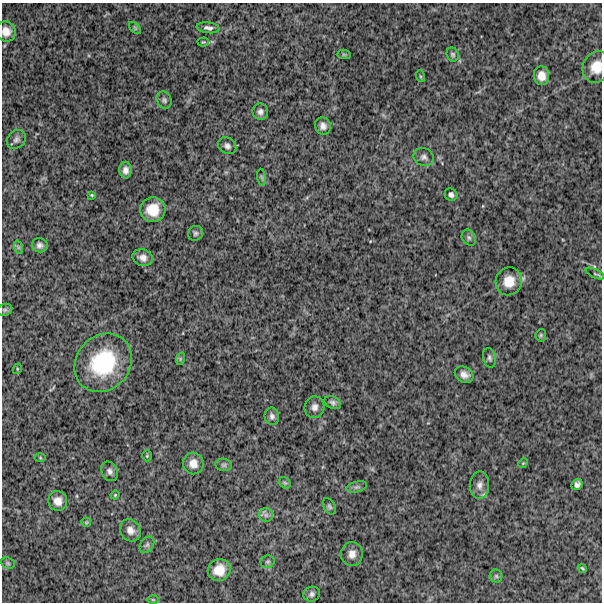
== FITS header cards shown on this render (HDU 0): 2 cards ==
NAXIS1  =                  600
NAXIS2  =                  600

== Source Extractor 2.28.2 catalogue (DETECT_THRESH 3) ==
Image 600 x 600 px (HDU 0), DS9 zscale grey, 1 PNG px = 1 image px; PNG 604 x 604 px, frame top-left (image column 1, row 600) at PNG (2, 3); each listed source drawn as its Kron ellipse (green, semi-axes under 4 px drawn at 4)
Background 1090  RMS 270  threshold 803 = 3 sigma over >= 5 px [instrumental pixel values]
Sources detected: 62; all 62 listed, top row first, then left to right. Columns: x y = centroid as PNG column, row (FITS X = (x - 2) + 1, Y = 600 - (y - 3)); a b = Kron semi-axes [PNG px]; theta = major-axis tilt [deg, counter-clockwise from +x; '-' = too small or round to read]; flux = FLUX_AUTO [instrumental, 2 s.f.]
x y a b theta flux
135 28 7 4 -45 2.8e+04
208 28 11 5 -8 6.8e+04
6 31 10 9 - 1.6e+05
203 42 5 4 - 2.3e+04
344 54 7 4 -1 2.7e+04
453 55 7 6 - 3.8e+04
596 67 16 13 71 3.0e+05
420 76 6 4 -71 2.3e+04
541 76 9 7 -85 1.5e+05
164 100 9 7 -64 5.0e+04
260 112 8 8 - 7.2e+04
323 126 8 7 - 9.2e+04
16 139 10 8 44 6.8e+04
227 146 10 7 -36 7.1e+04
424 157 10 8 -23 7.4e+04
125 170 8 6 -90 8.8e+04
262 177 8 4 -81 2.9e+04
92 195 4 3 - 1.8e+04
451 195 6 6 - 5.8e+04
153 210 12 12 - 3.6e+05
195 233 8 7 - 4.7e+04
469 238 8 6 -58 4.7e+04
40 245 8 7 - 6.9e+04
18 247 7 4 -71 2.9e+04
143 258 10 8 -15 1.1e+05
595 274 10 3 -25 3.0e+04
509 281 14 13 - 2.8e+05
5 310 8 6 21 3.8e+04
541 335 6 5 - 2.7e+04
489 358 10 6 -78 5.1e+04
180 359 6 4 72 2.9e+04
103 363 31 26 49 1.5e+06
17 369 5 3 - 1.7e+04
464 375 10 7 -33 1.0e+05
333 403 9 6 -26 5.4e+04
314 407 11 10 - 1.0e+05
272 416 9 7 -79 6.3e+04
147 456 5 4 - 2.2e+04
40 458 6 4 -1 2.0e+04
193 463 11 10 - 1.6e+05
523 463 5 4 - 1.9e+04
224 465 8 6 -14 4.8e+04
110 471 10 8 -63 7.3e+04
285 483 6 5 - 3.2e+04
577 484 6 5 - 5.9e+04
479 485 14 9 86 1.1e+05
357 487 10 5 15 4.6e+04
115 495 4 3 - 1.5e+04
58 501 10 9 - 1.5e+05
329 506 9 5 -60 3.8e+04
266 515 7 7 - 5.5e+04
86 522 5 4 - 2.0e+04
130 530 11 10 - 1.3e+05
147 545 9 6 56 5.1e+04
352 554 12 10 83 1.4e+05
268 562 7 6 - 3.6e+04
8 563 7 5 -21 3.8e+04
582 568 5 2 - 2.0e+04
219 570 11 11 - 2.8e+05
496 576 6 6 - 4.3e+04
312 594 8 7 - 5.7e+04
153 600 6 4 -1 2.1e+04
At the frame edge (FLAGS 8, measured only in part): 2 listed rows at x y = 6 31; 596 67